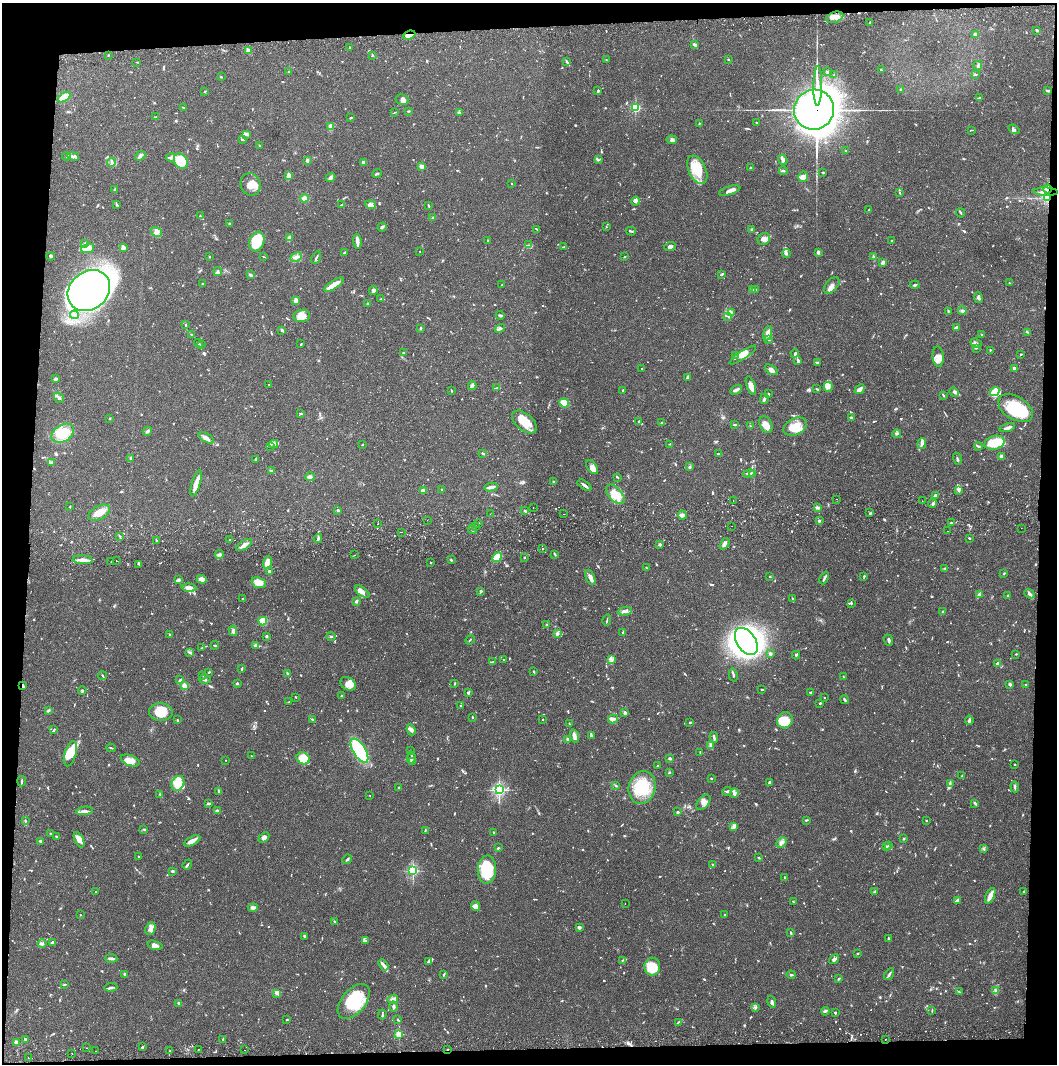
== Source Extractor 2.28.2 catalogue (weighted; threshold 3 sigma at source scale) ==
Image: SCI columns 37-4256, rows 56-4302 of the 4263 x 4373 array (HDU 1 of 3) = the unmasked area's bounding box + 8 px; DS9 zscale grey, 4 x 4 block average (1 PNG px = mean of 4 x 4 image px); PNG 1059 x 1066 px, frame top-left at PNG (2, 3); each listed source drawn as its Kron ellipse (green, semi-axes under 4 px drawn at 4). Shown black and unused: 8% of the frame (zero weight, under 2 of 3 exposures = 3% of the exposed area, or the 3 px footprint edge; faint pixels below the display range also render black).
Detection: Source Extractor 2.28.2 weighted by HDU 2 'WHT'. Background 0.0683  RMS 0.0049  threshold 0.0219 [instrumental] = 3 sigma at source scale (4.5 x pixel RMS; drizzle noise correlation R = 1.50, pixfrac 1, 0.05/0.05 arcsec/px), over >= 5 px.
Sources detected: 1268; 9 too faint to see at this stretch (4 x 4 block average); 10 inside a brighter object's white glare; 19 cosmic-ray / hot-pixel residue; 2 long thin detections or spike segments (spike, bleed or trail) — neither listed nor drawn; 45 coinciding with a brighter row at this scale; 95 inside a brighter listed object's ellipse — not listed separately; of the other 1088, all 500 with FLUX_AUTO >= 2.05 (the completeness limit of this list) listed and drawn (588 fainter detections not listed), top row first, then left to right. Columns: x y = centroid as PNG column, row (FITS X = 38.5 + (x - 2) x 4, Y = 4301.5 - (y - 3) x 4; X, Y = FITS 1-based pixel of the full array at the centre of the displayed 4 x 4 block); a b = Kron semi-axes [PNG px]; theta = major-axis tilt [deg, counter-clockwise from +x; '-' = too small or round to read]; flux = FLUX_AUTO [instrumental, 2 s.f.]
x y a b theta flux
835 17 9 5 18 21
870 23 2 2 - 2.2
1037 30 3 2 - 4.1
409 35 6 2 19 39
975 35 3 2 - 15
694 45 4 2 - 6.5
350 47 2 2 - 2.4
248 51 3 2 - 8.6
108 55 2 2 - 2.5
372 55 3 2 - 3.2
728 59 2 2 - 2.5
606 60 2 2 - 3.1
567 61 4 2 - 4.1
137 62 2 2 - 2.6
978 66 5 2 - 4.9
881 70 2 2 - 5
828 71 3 3 - 4
289 72 2 2 - 5.2
834 75 3 2 - 2.8
976 75 2 2 - 2.1
221 77 2 2 - 2.1
818 86 20 2 89 1800
901 90 2 2 - 2.6
205 91 3 2 - 2.9
598 91 2 2 - 4.5
1048 91 3 2 - 7.1
64 97 7 3 33 47
980 97 3 2 - 3.2
402 100 6 5 - 12
184 107 3 2 - 2.6
635 108 2 2 - 330
814 110 20 20 - 11000
408 111 3 2 - 2.4
394 113 4 2 - 2.2
459 113 3 2 - 2.5
156 117 3 2 - 2.6
350 118 4 2 - 2.2
699 123 3 2 - 2.1
756 123 2 2 - 2.3
330 127 3 2 - 25
1014 129 6 3 -31 6.6
972 130 3 2 - 2.1
247 134 4 2 - 9.2
243 140 3 2 - 2.6
672 140 5 4 - 7.2
260 146 3 2 - 2.4
845 151 2 2 - 8.2
66 156 4 2 - 3.7
73 156 6 2 -10 13
140 156 6 3 41 9.3
171 157 4 3 - 5
307 160 3 2 - 6.3
598 160 3 2 - 3.3
783 160 5 3 - 7
181 161 8 6 -56 68
111 162 4 2 - 4.2
363 162 3 3 - 4.2
422 166 2 2 - 60
750 168 3 2 - 2.2
697 170 15 8 -65 84
783 171 4 2 - 3.7
823 172 2 2 - 3
377 174 5 2 - 4.1
288 176 3 2 - 16
330 177 5 3 - 10
803 177 5 5 - 12
512 183 2 2 - 3.6
251 184 11 10 - 34
115 189 3 2 - 3.6
1047 189 4 4 - 9.2
730 191 11 3 16 17
1046 192 12 2 -2 15
900 193 3 2 - 2.3
1047 197 3 2 - 5.7
304 198 4 3 - 15
636 201 4 4 - 7.1
116 204 3 2 - 2.8
342 204 3 2 - 3
370 205 6 4 -20 8.5
428 206 4 2 - 2.3
869 210 2 2 - 2.9
961 213 5 2 - 3.3
200 216 4 2 - 3.2
433 218 2 2 - 22
229 224 3 2 - 2.4
382 227 5 2 - 6.2
606 227 2 2 - 2.1
537 229 4 2 - 2.8
752 230 3 3 - 7.5
631 231 5 2 - 3.8
157 232 6 3 -33 8.5
289 238 3 3 - 12
764 239 7 5 39 17
487 240 2 2 - 2.2
357 241 7 2 -86 31
891 241 2 2 - 3
257 242 10 7 71 97
84 244 3 2 - 6
528 245 3 2 - 2.4
564 247 4 2 - 3.4
670 247 6 3 18 7.6
88 248 6 4 20 34
124 248 4 3 - 6.4
420 251 2 2 - 3.5
818 252 3 2 - 9.9
344 253 3 2 - 5.1
786 254 4 3 - 5.9
51 256 4 2 - 3.7
209 257 2 2 - 2.1
264 257 3 2 - 2.1
296 257 6 3 26 8.5
625 257 2 2 - 2.6
873 257 4 2 - 3
316 258 7 2 63 4.7
883 262 4 2 - 9.2
218 271 4 3 - 5.6
722 274 3 2 - 3.3
251 275 4 2 - 6.1
1009 283 2 2 - 2.4
202 284 2 2 - 2.1
334 285 11 3 34 36
502 285 2 2 - 4.9
832 285 10 5 48 15
915 285 5 2 - 3.7
752 289 3 2 - 2.5
755 289 3 2 - 3.4
373 290 4 4 - 7.9
89 291 23 19 39 2300
978 298 5 3 - 6.2
381 299 2 2 - 2.5
296 300 3 3 - 10
368 304 2 2 - 8
948 311 3 2 - 2.4
962 311 4 2 - 9.4
731 312 2 2 - 3.2
74 315 4 2 - 4.7
500 315 4 2 - 4.3
302 316 8 6 9 38
728 316 3 2 - 3.7
185 324 3 2 - 2.4
500 328 5 4 - 6.4
956 328 4 2 - 9.2
420 329 3 2 - 2.4
282 330 2 2 - 8.3
1027 332 3 2 - 2.1
768 333 7 3 72 18
191 334 3 2 - 2.6
982 335 2 2 - 2.5
769 339 3 2 - 4.8
198 343 5 2 - 2.4
976 343 6 2 -31 6
301 344 3 2 - 2.1
201 345 2 2 - 2.3
976 348 4 2 - 2.6
990 350 2 2 - 3
403 353 2 2 - 2.9
795 353 4 3 - 4.8
1021 354 2 2 - 3.5
736 355 3 2 - 2.7
743 355 15 4 34 18
938 357 10 5 -85 20
798 361 3 2 - 9.2
818 362 3 2 - 2.8
642 368 2 2 - 2.2
1014 368 2 2 - 37
771 370 7 4 -34 15
688 378 3 2 - 7.7
56 379 4 3 - 4.1
269 385 2 2 - 2.4
472 386 4 3 - 5.8
751 386 10 3 -71 19
497 387 3 2 - 2.7
828 387 5 4 - 10
817 389 3 2 - 2.4
860 389 6 3 42 11
623 390 2 2 - 7.8
736 390 6 2 28 9.8
451 391 2 2 - 3.5
995 391 5 4 - 13
954 392 5 2 - 4.8
768 394 2 2 - 2.6
943 395 3 2 - 2.7
59 398 6 3 -56 6.3
764 399 5 2 - 7.4
564 403 5 4 - 63
1016 408 19 11 -31 170
301 414 2 2 - 3.9
110 418 2 2 - 3.9
851 418 3 2 - 5.7
639 421 2 2 - 2.2
524 422 14 8 -41 48
662 423 3 2 - 4.5
766 424 9 6 -64 22
735 425 3 2 - 3
751 426 3 2 - 2.4
795 427 12 8 28 56
1007 428 8 2 13 8.7
147 431 5 3 - 6.9
63 433 12 8 31 100
897 434 4 3 - 4.1
206 438 9 3 -32 14
994 443 10 7 14 110
274 444 4 3 - 6.9
362 444 2 2 - 2.2
670 444 2 2 - 2.7
922 444 5 3 - 8.4
270 446 2 2 - 2.2
979 446 4 2 - 3.7
482 453 3 2 - 2.4
718 454 2 2 - 3
1001 456 4 3 - 4.6
130 459 3 2 - 2.2
256 459 2 2 - 6.1
957 459 6 2 -75 4.4
52 463 3 2 - 3.6
592 467 8 4 -54 15
690 467 3 3 - 4.2
272 471 3 2 - 6
749 473 6 2 13 5.2
752 473 3 3 - 8
310 477 5 4 - 8.1
617 477 4 2 - 2.8
553 482 2 2 - 2.8
196 483 13 4 73 35
584 485 8 2 -36 9.4
491 487 6 2 12 22
442 490 2 2 - 2.2
423 491 2 2 - 18
959 491 3 2 - 4.5
615 494 12 6 -47 33
936 495 2 2 - 38
836 499 2 2 - 3.1
733 500 2 2 - 4.1
922 501 2 2 - 2.7
932 504 4 3 - 5.7
70 507 2 2 - 2.3
533 507 2 2 - 2.6
818 508 4 2 - 6.5
338 510 2 2 - 21
525 511 3 2 - 3.9
99 513 12 6 28 36
870 513 2 2 - 2.3
490 514 2 2 - 3.6
564 514 2 2 - 2.5
682 515 4 4 - 8.6
427 520 2 2 - 2.2
819 521 2 2 - 16
479 523 2 2 - 2.2
951 523 3 2 - 3.4
378 524 2 2 - 3.2
475 526 4 2 - 3.6
732 526 2 2 - 2.5
1021 528 2 2 - 3.4
472 529 5 2 - 4.4
948 531 2 2 - 3.7
402 532 2 2 - 2.1
120 536 3 2 - 2.9
318 538 5 2 - 7
969 538 2 2 - 3.9
157 540 3 2 - 4
230 540 2 2 - 2.2
724 544 6 2 55 14
244 545 9 2 32 23
660 545 3 2 - 6.9
542 549 2 2 - 3.4
555 554 4 2 - 3.3
219 555 5 2 - 5.4
354 555 2 2 - 4.4
497 557 5 4 - 64
524 558 2 2 - 12
83 560 10 3 -3 20
451 560 3 2 - 3.7
116 561 2 2 - 4.1
111 562 2 2 - 2.4
267 562 6 3 72 38
430 563 2 2 - 3
139 564 3 2 - 2.4
646 568 2 2 - 2.1
945 568 2 2 - 2.6
270 572 4 3 - 8.3
1004 573 4 2 - 2.5
864 576 2 2 - 3.1
590 577 8 3 -65 13
770 577 2 2 - 2.4
824 578 7 2 63 7.8
202 579 5 3 - 21
178 580 4 2 - 6.5
259 583 7 5 -21 35
189 588 7 4 -3 18
481 591 2 2 - 11
362 592 8 4 -38 11
1029 594 5 3 - 6.7
979 595 3 2 - 3.2
1008 595 3 2 - 3.5
243 599 2 2 - 3.3
793 599 3 2 - 2.9
356 601 3 3 - 4.9
851 604 4 2 - 3.1
625 611 7 2 8 8.2
943 612 3 3 - 6.4
607 620 5 2 - 2.9
263 621 4 4 - 33
546 625 2 2 - 4.5
233 631 5 2 - 9.6
623 632 4 2 - 3.2
169 634 2 2 - 4.2
557 634 4 3 - 6
266 636 2 2 - 21
331 636 4 2 - 3.5
470 640 5 2 - 2.3
889 640 6 3 -70 6.7
746 641 15 9 -56 1300
215 645 4 2 - 3.5
255 645 3 2 - 11
202 647 4 2 - 2.1
190 653 3 2 - 3.3
770 654 3 2 - 5.8
1016 654 2 2 - 2.5
796 655 4 2 - 5.3
504 660 3 2 - 2.4
611 660 3 2 - 4.9
492 662 2 2 - 2.1
997 663 3 2 - 4
242 669 3 2 - 4
209 672 3 2 - 2.8
534 672 3 2 - 2.5
288 673 4 2 - 2.8
203 675 2 2 - 2.1
733 675 7 2 -78 6.8
103 676 4 2 - 3.5
843 677 2 2 - 3.5
205 679 6 3 -5 6.3
180 680 4 3 - 3.8
237 683 2 2 - 6.4
454 683 3 2 - 2.7
348 684 8 6 -33 24
1010 684 2 2 - 11
1026 685 2 2 - 5
22 686 3 2 - 4.2
185 686 2 2 - 130
82 690 4 2 - 3.3
762 690 2 2 - 2.9
810 692 3 2 - 2.8
468 693 3 3 - 3.5
341 695 2 2 - 2.6
296 697 2 2 - 2.2
824 698 2 2 - 2.1
844 700 4 2 - 6.5
289 702 2 2 - 2.1
820 703 2 2 - 4.1
461 706 2 2 - 2.1
48 711 3 2 - 4.9
161 712 12 9 -3 54
625 713 2 2 - 33
472 717 3 2 - 2.8
312 719 3 2 - 3.2
542 719 2 2 - 2.4
613 719 5 4 - 13
177 720 2 2 - 2.8
785 720 8 7 - 45
969 720 5 2 - 8.7
690 722 2 2 - 4.6
569 724 3 2 - 2.2
54 730 3 2 - 3.1
411 730 5 4 - 9.8
574 736 6 3 -73 17
591 736 3 2 - 4.5
714 737 5 2 - 7.5
567 739 3 2 - 4.4
711 746 4 3 - 11
111 748 5 2 - 2.8
359 751 13 6 -59 230
410 751 2 2 - 2.4
700 753 4 2 - 2.1
70 754 13 5 73 35
251 756 2 2 - 4.5
303 758 7 5 -34 62
411 758 6 2 84 9.3
670 758 3 2 - 5.1
226 760 2 2 - 3
130 761 10 5 -21 33
413 762 2 2 - 12
1014 764 2 2 - 2.2
658 766 2 2 - 3.9
669 773 3 2 - 2.2
962 775 4 2 - 2.7
711 778 2 2 - 2.7
22 781 5 2 - 3.3
769 782 3 2 - 4.8
178 783 8 6 64 76
950 783 3 2 - 2.9
616 786 3 2 - 2.7
642 787 16 13 74 120
1015 787 5 2 - 5.3
398 788 2 2 - 2.2
499 790 2 2 - 690
219 791 3 2 - 3.6
727 791 5 2 - 4.6
734 793 5 3 - 8.1
160 794 3 2 - 2.9
370 796 2 2 - 2.3
703 802 9 5 51 18
208 803 4 2 - 7.2
975 803 4 3 - 4
85 811 8 3 7 9.9
217 811 3 2 - 8.9
677 812 3 2 - 2.9
806 820 4 2 - 3.7
926 820 2 2 - 3.9
25 821 2 2 - 2.4
733 827 3 2 - 4.4
144 830 3 2 - 2.3
425 830 3 2 - 2.1
494 832 2 2 - 2.7
51 833 3 2 - 4.2
56 836 2 2 - 2.6
264 837 6 3 42 11
904 839 2 2 - 4.2
79 840 8 4 -63 13
40 841 2 2 - 6.7
192 841 9 4 29 16
782 842 6 3 44 10
889 845 2 2 - 2.1
886 846 4 2 - 2.5
498 848 3 2 - 3
983 849 2 2 - 2.3
139 857 2 2 - 3
758 857 3 2 - 2.3
347 859 5 2 - 4.4
187 864 5 2 - 4.1
712 865 3 2 - 2.8
487 870 14 9 86 110
172 871 2 2 - 22
413 871 2 2 - 420
785 877 2 2 - 2.4
1024 891 2 2 - 2.7
96 892 2 2 - 2.3
874 892 3 2 - 2.5
990 896 8 2 65 31
957 900 4 3 - 5.2
793 902 2 2 - 2.7
625 904 2 2 - 2.5
476 906 5 4 - 15
253 908 5 2 - 14
80 915 2 2 - 2.8
725 915 2 2 - 2.2
334 921 3 2 - 4.6
579 928 3 2 - 8.1
150 929 7 4 66 13
791 932 3 2 - 2.9
304 936 4 2 - 2.7
888 939 4 2 - 2.7
365 941 3 3 - 4.3
42 943 4 4 - 6.8
52 943 4 2 - 5.6
155 945 8 3 -17 13
857 953 2 2 - 3.4
111 958 6 2 -5 9.3
834 959 5 3 - 6.6
622 960 2 2 - 2.5
429 961 4 3 - 6.1
384 965 6 2 -58 7.9
652 967 9 8 - 62
125 974 3 2 - 6.3
444 974 3 2 - 3.8
889 974 6 2 58 5.9
791 975 4 2 - 4.6
839 979 3 2 - 3.6
64 985 3 2 - 2.3
111 987 6 2 7 5.4
996 990 3 2 - 3.6
959 992 3 2 - 2.4
277 993 2 2 - 2.5
393 999 5 3 - 7.4
354 1001 20 12 51 120
772 1002 6 2 -75 7.5
179 1003 3 2 - 4.7
393 1007 5 3 - 5.9
756 1008 4 2 - 2.5
932 1010 3 2 - 3
825 1011 4 2 - 5.3
835 1012 3 2 - 2.7
382 1014 5 2 - 3.6
287 1020 2 2 - 2.8
398 1020 3 2 - 3
678 1022 2 2 - 2.1
399 1034 2 2 - 190
25 1039 2 2 - 11
223 1039 2 2 - 3.4
886 1039 2 2 - 2.9
16 1042 3 3 - 6.5
142 1047 3 2 - 3
86 1048 2 2 - 2.2
198 1049 2 2 - 2.1
245 1050 2 2 - 4.6
447 1050 2 2 - 2.4
96 1051 2 2 - 2.6
170 1051 2 2 - 3.4
72 1053 2 2 - 2.8
28 1058 2 2 - 2.1
Overlapping masked pixels (flux is a lower limit): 8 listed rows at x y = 409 35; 818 86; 814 110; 1047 189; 1046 192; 1047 197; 22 686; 447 1050
Diffuse or blended objects may show on this block-average render without a row.